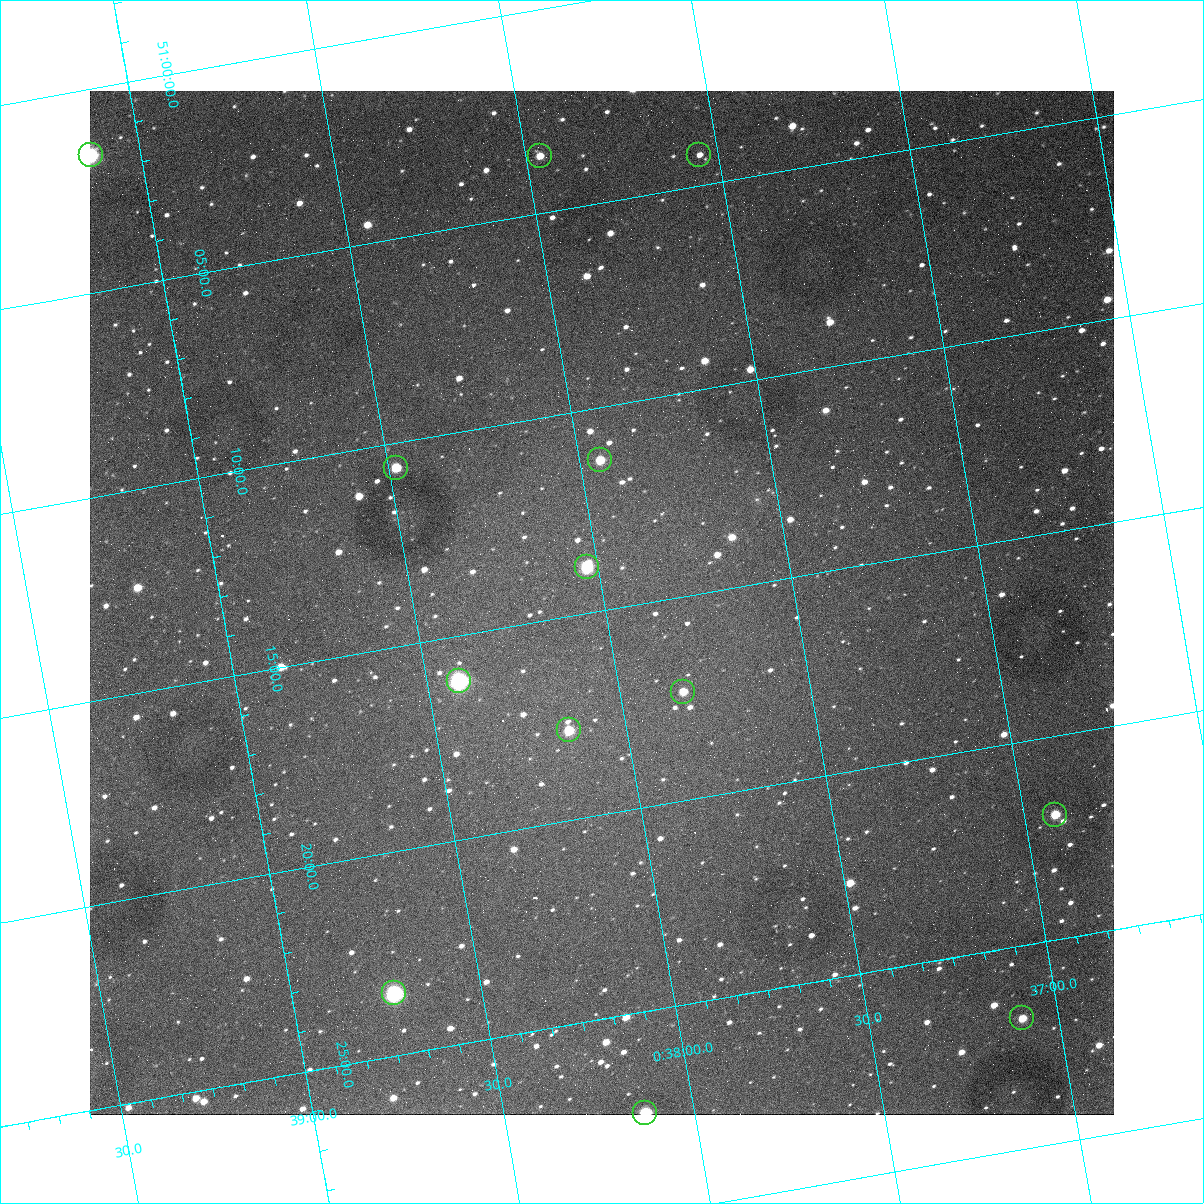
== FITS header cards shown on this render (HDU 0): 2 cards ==
NAXIS1  =                 1024
NAXIS2  =                 1024

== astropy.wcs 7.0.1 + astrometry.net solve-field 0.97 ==
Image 1024 x 1024 px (HDU 0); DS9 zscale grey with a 90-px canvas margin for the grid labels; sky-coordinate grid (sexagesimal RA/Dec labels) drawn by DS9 from the SOLVED WCS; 13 Tycho-2 reference stars matched to detected sources circled (green)
Header WCS: none
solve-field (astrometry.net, Tycho-2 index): SOLVED blind (the file carries no WCS)
Solved WCS: RA---TAN-SIP/DEC--TAN-SIP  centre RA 00:38:00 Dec +51:15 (9.50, +51.25 deg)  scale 1.49 arcsec/px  FOV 25.5' x 25.5'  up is -170 deg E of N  parity flipped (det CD > 0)
(file carries no celestial WCS; the grid is the blind solution)
Tycho-2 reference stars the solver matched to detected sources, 13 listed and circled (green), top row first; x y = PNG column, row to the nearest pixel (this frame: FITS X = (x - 90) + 1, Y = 1024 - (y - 91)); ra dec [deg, ICRS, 3 dp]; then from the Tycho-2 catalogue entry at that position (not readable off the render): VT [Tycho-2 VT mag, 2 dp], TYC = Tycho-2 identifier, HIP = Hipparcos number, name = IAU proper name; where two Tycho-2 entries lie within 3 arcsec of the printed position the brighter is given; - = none
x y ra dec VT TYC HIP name
91 155 9.782 +51.027 8.42 3261-1502-1 3080 -
699 155 9.387 +51.071 12.13 3261-1406-1 - -
540 156 9.491 +51.060 11.35 3261-890-1 - -
600 460 9.486 +51.188 10.87 3261-2086-1 - -
396 468 9.620 +51.177 10.71 3261-2090-1 - -
587 567 9.507 +51.231 9.24 3261-2068-1 - -
459 681 9.604 +51.268 7.70 3261-1879-1 3018 -
683 692 9.459 +51.289 11.04 3261-1703-1 - -
569 730 9.538 +51.296 10.24 3261-1493-1 - -
1055 815 9.229 +51.365 11.03 3261-2198-1 - -
394 993 9.683 +51.391 7.88 3261-1837-1 - -
1022 1018 9.274 +51.446 10.91 3261-1253-1 - -
645 1113 9.532 +51.458 9.03 3261-1423-1 - -